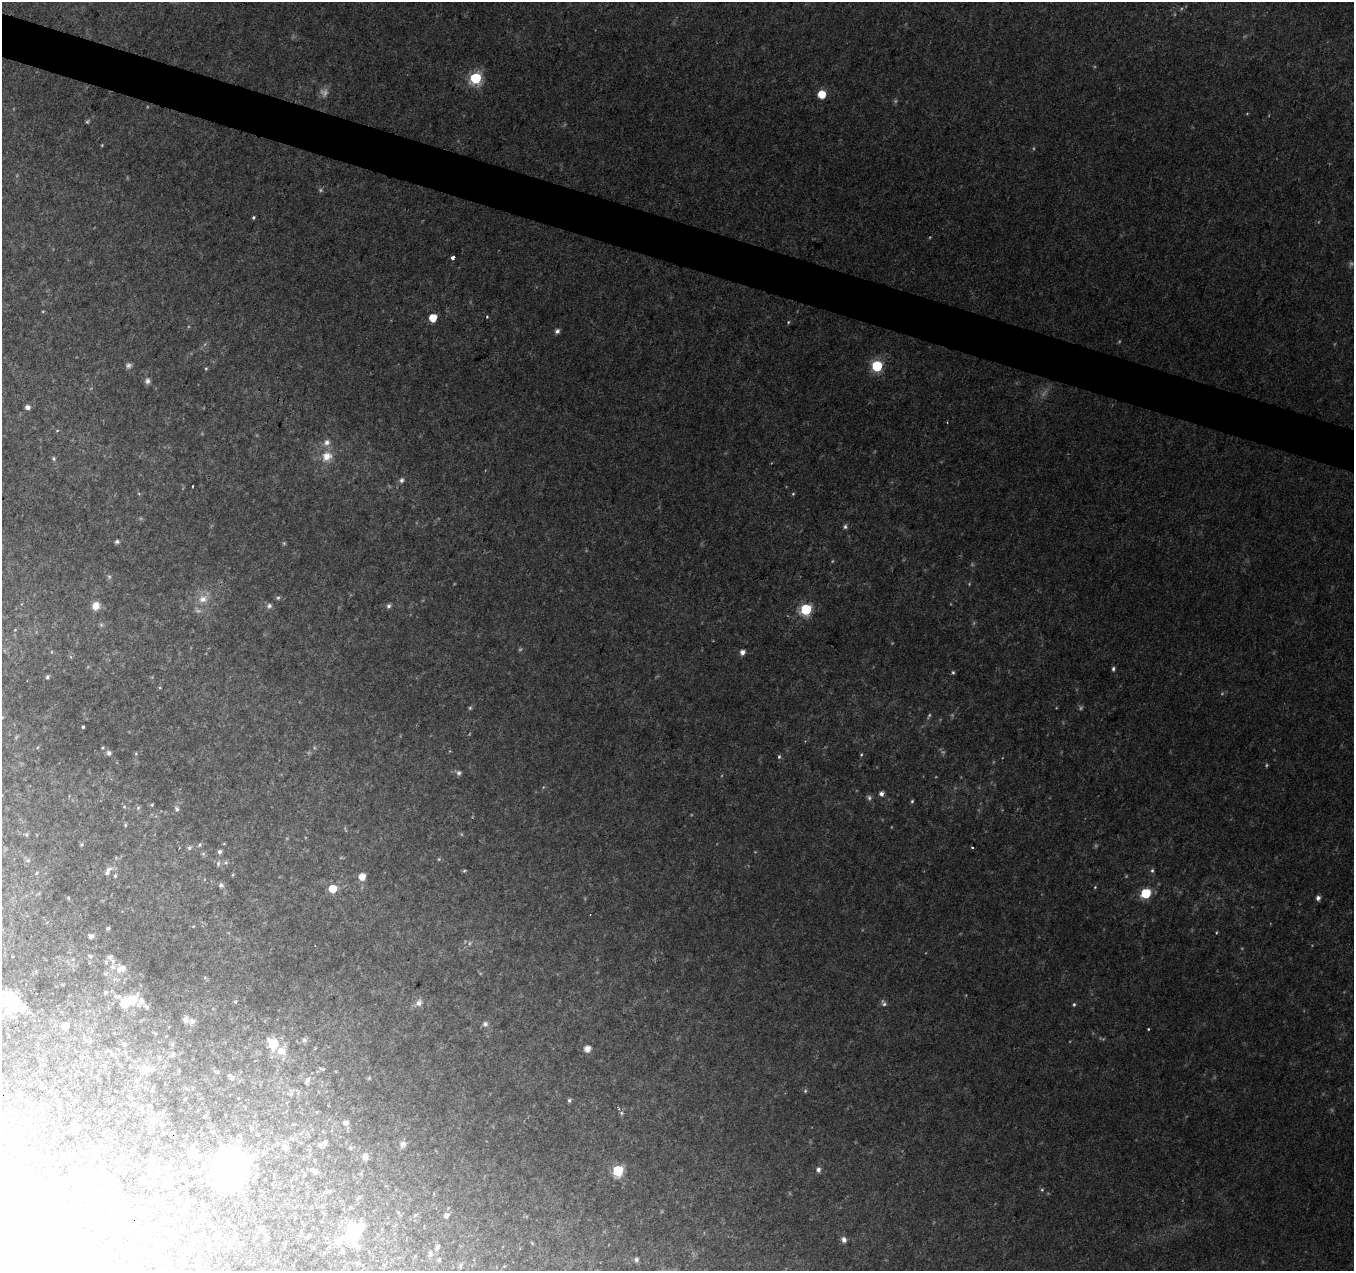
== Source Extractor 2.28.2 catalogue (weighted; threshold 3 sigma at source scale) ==
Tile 11 of 4 x 4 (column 3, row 3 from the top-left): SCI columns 2712-4063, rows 1547-2815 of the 5415 x 5566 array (HDU 1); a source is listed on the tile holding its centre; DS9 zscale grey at full resolution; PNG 1356 x 1273 px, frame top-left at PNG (2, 2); no overlay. Shown black and unused: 3% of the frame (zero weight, under 2 of 3 exposures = <1% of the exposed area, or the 3 px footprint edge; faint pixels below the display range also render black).
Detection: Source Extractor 2.28.2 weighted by HDU 2 'WHT'; one run over the whole footprint, this tile lists its part. Background 0.0481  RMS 0.0066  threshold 0.0298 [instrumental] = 3 sigma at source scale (4.5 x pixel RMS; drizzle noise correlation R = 1.50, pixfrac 1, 0.0396/0.0396 arcsec/px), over >= 5 px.
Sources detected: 210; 14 too faint to see at this stretch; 38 inside a brighter object's white glare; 1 cosmic-ray / hot-pixel residue — not listed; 7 inside a brighter listed object's ellipse — not listed separately; the other 150 listed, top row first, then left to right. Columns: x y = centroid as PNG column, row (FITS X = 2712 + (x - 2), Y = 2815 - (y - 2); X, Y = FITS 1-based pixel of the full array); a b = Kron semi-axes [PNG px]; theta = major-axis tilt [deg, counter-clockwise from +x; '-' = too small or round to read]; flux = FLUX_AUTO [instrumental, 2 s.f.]
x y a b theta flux
476 78 6 6 - 69
822 94 6 5 - 14
253 217 5 4 - 0.9
452 258 3 3 - 4.3
487 317 4 3 - 0.57
433 318 5 5 - 14
788 322 5 3 - 0.66
557 331 5 5 - 2
877 366 6 6 - 57
206 368 5 3 - 0.7
147 381 8 6 78 2.2
27 407 6 5 - 2
327 442 9 8 - 3.4
327 456 14 12 24 8.8
54 458 7 3 -89 0.92
401 480 7 6 - 1.7
193 486 3 2 - 0.51
793 494 5 4 - 0.67
845 527 6 5 - 1.4
117 541 5 5 - 1.2
278 598 6 5 - 1.1
203 599 12 10 13 6
96 606 10 9 - 6
269 606 7 7 - 1.9
388 606 6 6 - 1.7
806 609 6 6 - 62
742 652 5 5 - 3.4
1113 669 5 4 - 1.2
953 672 5 4 - 0.87
47 677 6 5 - 1.1
470 708 6 5 - 0.85
2 717 5 3 - 0.76
83 727 3 3 - 0.72
109 753 7 6 - 1.7
861 755 4 4 - 0.67
779 757 5 4 - 0.92
459 773 7 6 - 1.8
881 794 5 4 - 2.7
912 801 4 4 - 0.85
152 805 4 4 - 0.71
138 808 5 5 - 1.1
177 809 7 6 - 1.7
26 834 6 4 -19 0.91
199 845 5 5 - 0.98
189 848 6 5 - 1.2
972 848 3 2 - 1.5
219 852 5 5 - 1.9
203 854 6 4 18 0.85
28 860 6 6 - 1.5
226 862 6 6 - 1.4
218 863 7 5 71 1.4
1152 870 6 5 - 1.1
108 871 13 6 59 3.5
464 871 5 3 - 0.71
115 876 5 4 - 0.97
362 877 6 5 - 7.1
221 885 7 6 - 1.5
333 889 6 6 - 13
1146 893 6 6 - 37
68 898 4 4 - 0.65
1318 898 5 5 - 2.4
108 928 5 4 - 1.2
91 936 5 4 - 3
90 956 7 5 -32 1.2
110 957 8 8 - 3.7
73 959 5 3 - 0.55
119 969 14 9 77 6
205 977 4 4 - 0.97
105 992 5 5 - 0.93
235 1001 4 3 - 0.7
126 1003 20 12 30 17
419 1003 9 7 53 3.3
884 1003 10 5 -58 1.7
14 1004 25 22 17 32
1074 1004 5 4 - 0.9
186 1020 9 7 -73 2.5
485 1024 7 7 - 1.9
65 1026 5 5 - 12
1148 1029 3 2 - 0.53
155 1033 4 3 - 0.69
304 1040 7 6 - 1.7
273 1043 9 8 - 18
125 1044 4 4 - 0.89
587 1049 5 5 - 5.6
281 1051 12 11 - 6.3
173 1054 6 5 - 1.2
145 1069 13 9 22 5.8
231 1077 12 5 -46 1.9
369 1078 5 5 - 0.81
307 1080 11 6 60 2.3
805 1091 5 5 - 0.86
20 1094 4 4 - 0.77
185 1098 3 2 - 0.7
569 1100 5 4 - 1.2
30 1104 6 5 - 1.4
619 1109 5 4 - 1.3
32 1112 5 5 - 1.1
152 1120 11 8 29 4.6
346 1123 8 6 -16 2.5
35 1127 6 5 - 1.2
75 1130 10 6 -15 1.5
212 1131 7 3 -9 0.8
9 1132 10 6 50 1.5
403 1144 8 8 - 2.7
320 1145 6 6 - 1.9
95 1148 5 4 - 1
286 1148 8 7 - 2.3
350 1148 5 5 - 0.93
193 1155 8 6 -24 3.1
365 1157 9 7 83 3
42 1158 5 4 - 1.8
161 1158 4 2 - 0.5
120 1159 7 4 63 1.1
230 1166 10 10 - 1400
117 1169 8 4 56 1.3
150 1169 10 9 - 3.8
168 1169 8 7 - 2.3
618 1170 6 6 - 52
818 1170 6 6 - 1.9
315 1171 10 5 -21 2.2
101 1183 19 9 -58 7.7
165 1183 13 8 79 3.9
5 1188 14 13 - 39
90 1189 6 5 - 1.5
1042 1190 5 5 - 0.86
329 1191 5 5 - 0.86
176 1192 5 5 - 0.97
53 1195 5 4 - 0.78
155 1195 5 4 - 1.1
193 1200 6 4 42 1.1
76 1205 6 5 - 1.4
214 1212 3 3 - 0.55
118 1214 21 17 39 16
415 1215 6 3 70 0.81
447 1215 6 5 - 2.6
202 1218 9 5 48 1.8
167 1220 7 4 30 1.1
164 1231 5 4 - 0.93
354 1231 13 9 53 44
204 1235 5 3 - 0.56
844 1240 7 6 - 2.3
231 1243 8 6 64 2
532 1243 4 4 - 0.6
208 1246 5 5 - 1.2
437 1247 6 5 - 1.5
430 1254 7 5 77 1.4
53 1257 8 7 - 6.3
182 1260 7 5 41 1.3
636 1260 5 5 - 1.8
460 1265 6 4 -73 0.83
Isophote crosses this tile's border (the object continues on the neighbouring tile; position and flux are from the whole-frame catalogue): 2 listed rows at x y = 2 717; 5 1188
Unlisted compact peaks at least as high as the median listed source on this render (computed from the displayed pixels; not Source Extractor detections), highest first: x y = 102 748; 102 145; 136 754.